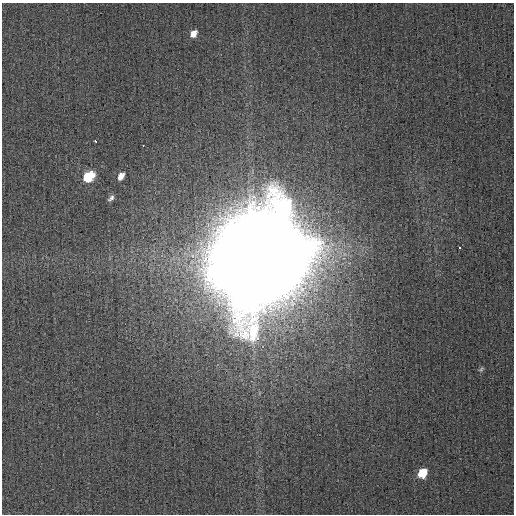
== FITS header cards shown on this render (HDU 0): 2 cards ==
NAXIS1  =                  512
NAXIS2  =                  512

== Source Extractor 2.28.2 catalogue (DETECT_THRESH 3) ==
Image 512 x 512 px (HDU 0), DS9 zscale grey, 1 PNG px = 1 image px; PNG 516 x 516 px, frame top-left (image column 1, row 512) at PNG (2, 3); no overlay
Background 0.00155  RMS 0.0031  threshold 0.00943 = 3 sigma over >= 5 px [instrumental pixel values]
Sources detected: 10; all 10 listed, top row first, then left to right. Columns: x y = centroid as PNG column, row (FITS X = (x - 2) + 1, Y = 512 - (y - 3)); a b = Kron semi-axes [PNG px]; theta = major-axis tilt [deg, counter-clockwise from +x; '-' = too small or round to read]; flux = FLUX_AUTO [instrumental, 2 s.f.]
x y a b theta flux
193 34 9 7 53 1.7
96 142 4 3 - 2.1
143 145 2 2 - 0.85
121 176 8 5 55 1.5
89 177 9 7 45 10
111 198 8 4 47 0.69
459 247 3 3 - 1.1
259 257 44 41 39 9400
481 369 9 5 50 0.41
422 473 8 7 - 5.6